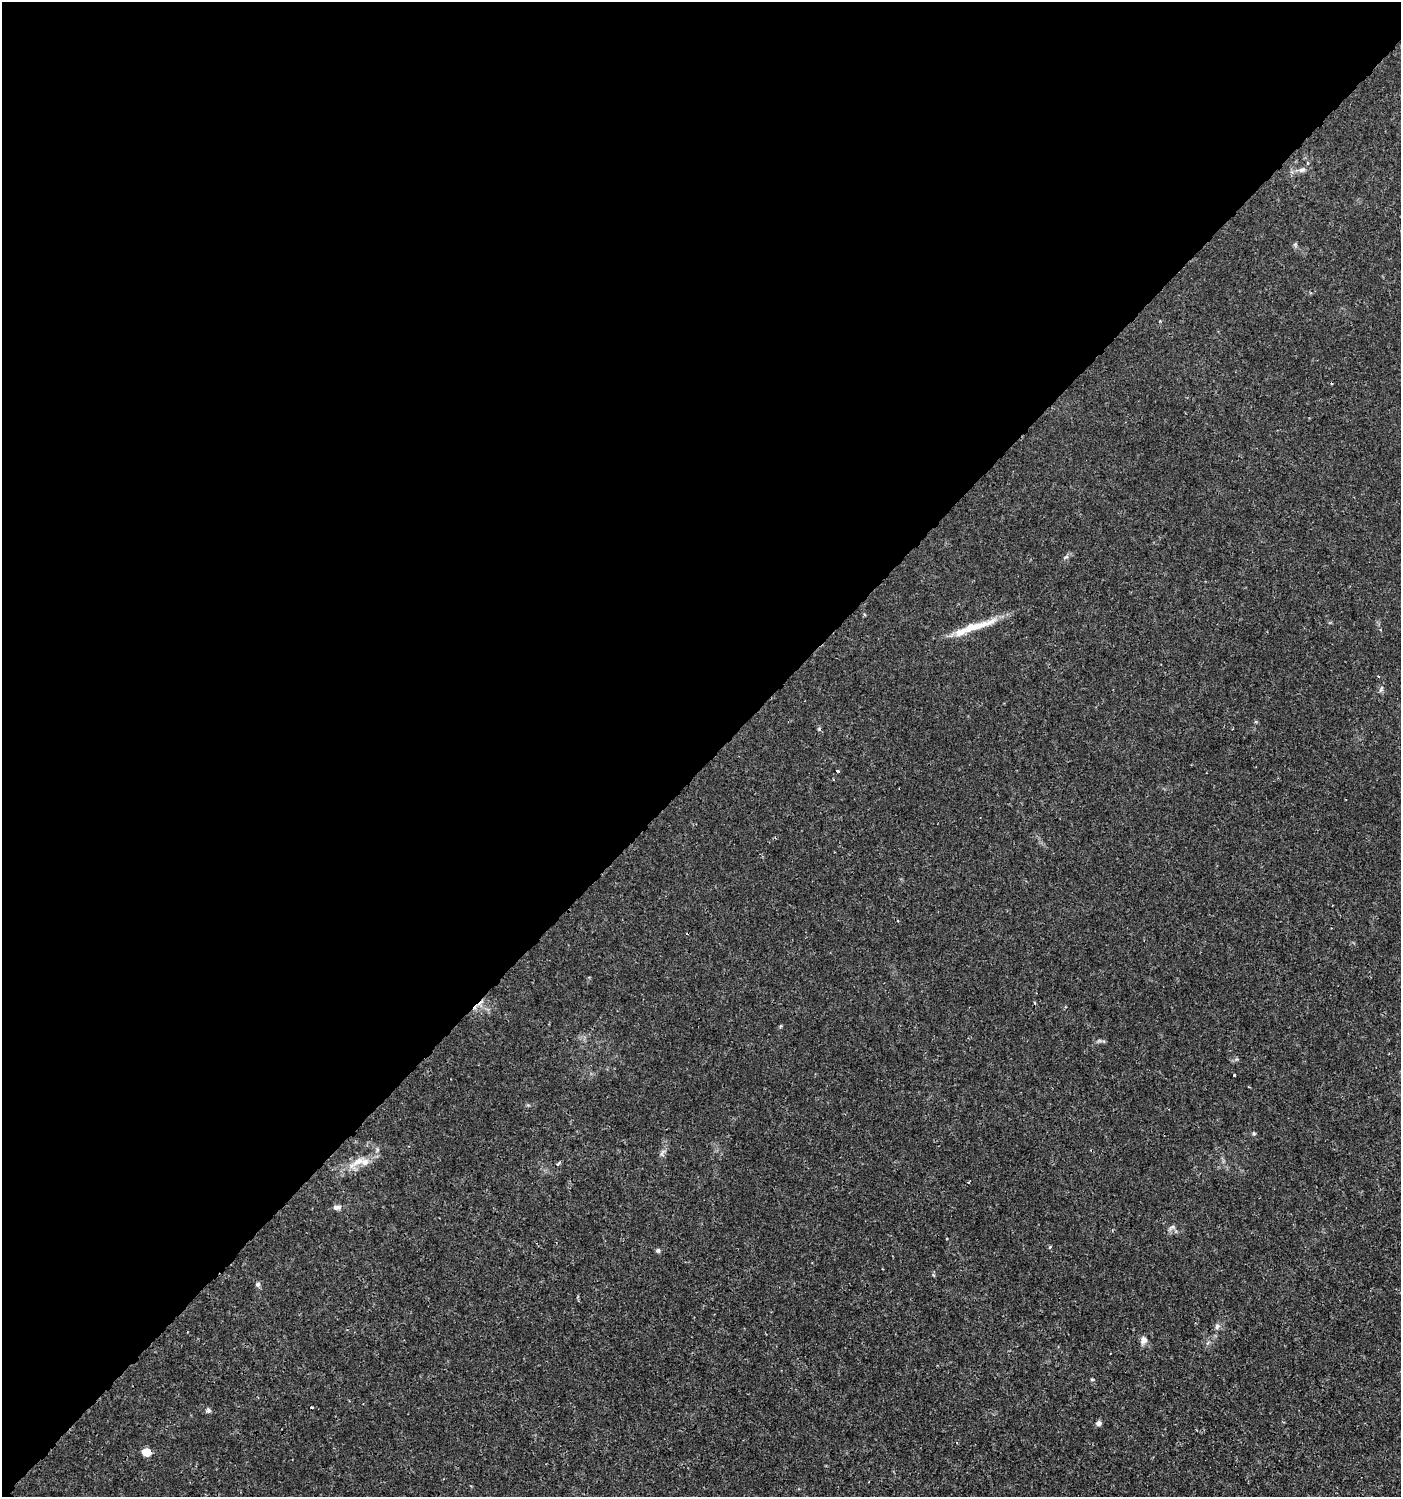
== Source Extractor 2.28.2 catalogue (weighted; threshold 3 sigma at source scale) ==
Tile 5 of 4 x 4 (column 1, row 2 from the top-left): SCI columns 199-1597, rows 3040-4534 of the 6057 x 6072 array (HDU 1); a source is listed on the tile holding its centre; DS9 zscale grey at full resolution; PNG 1403 x 1499 px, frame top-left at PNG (2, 2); no overlay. Shown black and unused: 51% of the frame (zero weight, under 3 of 4 exposures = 5% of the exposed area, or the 3 px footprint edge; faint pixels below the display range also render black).
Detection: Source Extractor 2.28.2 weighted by HDU 2 'WHT'; one run over the whole footprint, this tile lists its part. Background 0.00101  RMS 7.8e-04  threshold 0.0035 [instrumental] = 3 sigma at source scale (4.5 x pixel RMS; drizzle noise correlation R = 1.50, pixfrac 1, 0.0396/0.0396 arcsec/px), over >= 5 px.
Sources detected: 25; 5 cosmic-ray / hot-pixel residue — not listed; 1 inside a brighter listed object's ellipse — not listed separately; the other 19 listed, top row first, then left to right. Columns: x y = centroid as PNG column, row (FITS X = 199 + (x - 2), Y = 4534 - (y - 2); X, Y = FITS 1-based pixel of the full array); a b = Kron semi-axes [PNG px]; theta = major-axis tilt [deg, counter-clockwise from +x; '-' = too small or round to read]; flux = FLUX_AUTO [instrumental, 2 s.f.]
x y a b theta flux
1307 163 4 3 - 0.11
1302 170 9 6 10 0.26
974 627 56 9 16 2.1
1378 676 3 2 - 0.065
837 771 3 3 - 0.19
1234 1075 3 3 - 0.13
1254 1133 5 4 - 0.099
358 1162 19 9 26 1.1
558 1164 4 3 - 0.17
337 1207 10 6 2 0.34
1050 1247 5 3 - 0.08
658 1250 6 6 - 0.15
258 1284 6 6 - 0.17
1217 1326 8 5 63 0.21
1143 1340 8 8 - 0.43
1092 1379 5 3 - 0.078
209 1410 6 5 - 0.16
1099 1423 7 6 - 0.24
146 1452 6 5 - 2.1